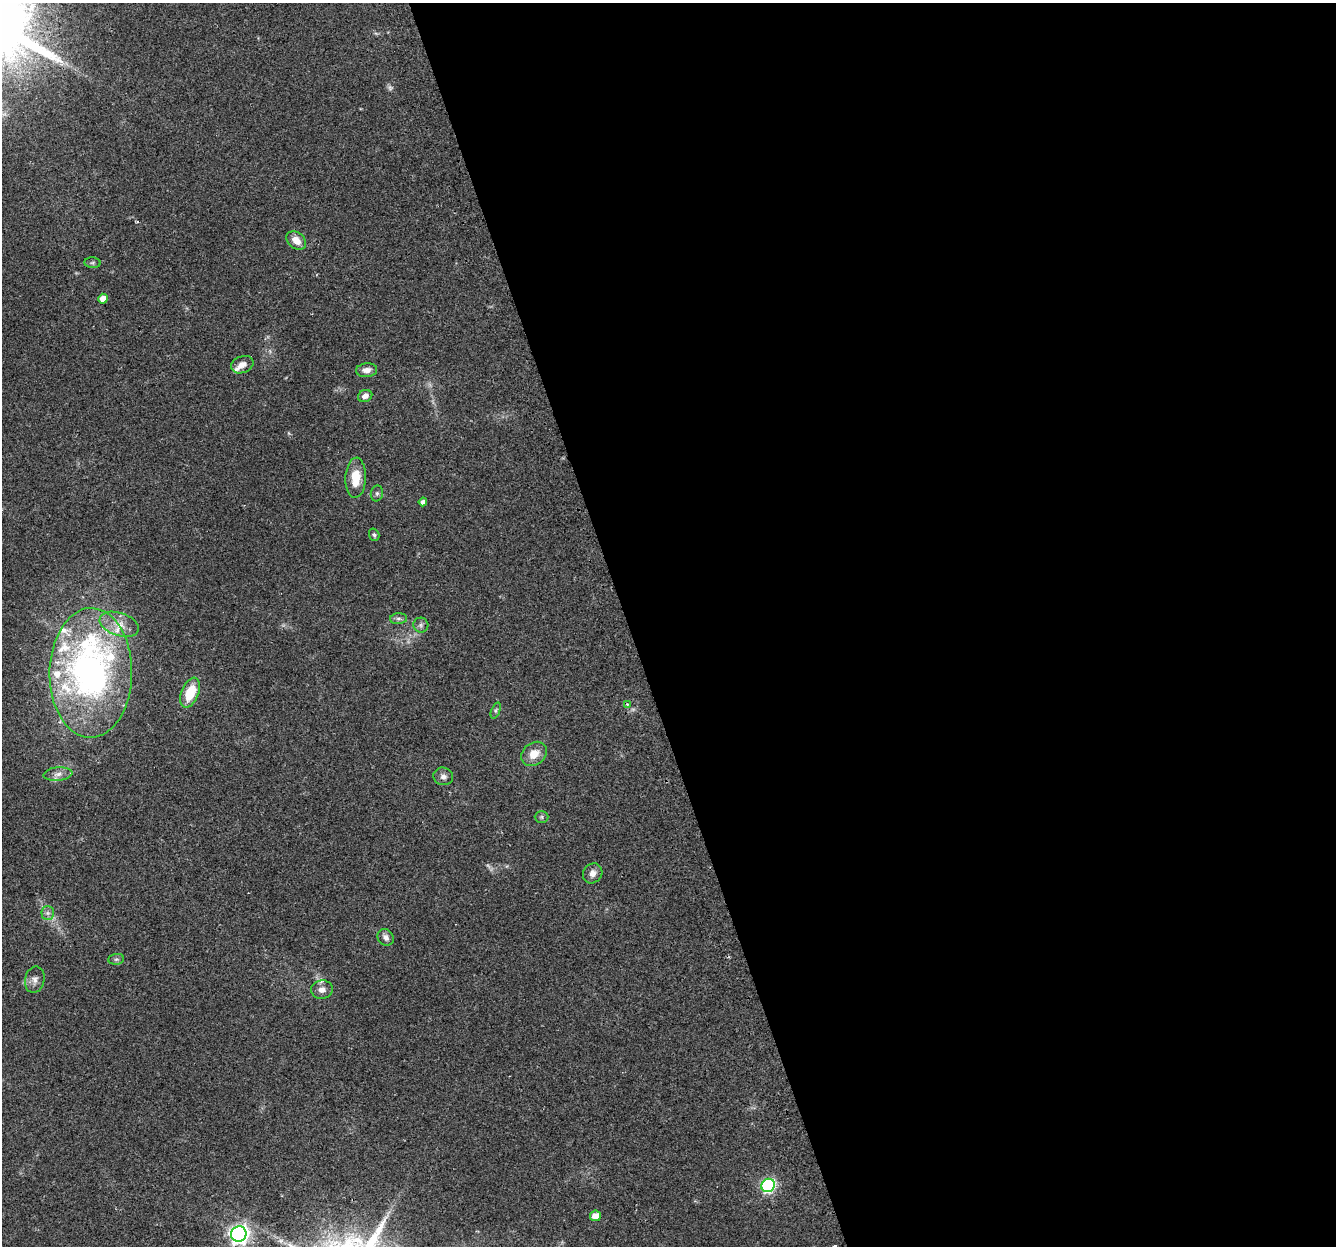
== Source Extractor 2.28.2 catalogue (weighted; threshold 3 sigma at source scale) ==
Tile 8 of 4 x 4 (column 4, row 2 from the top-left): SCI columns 4031-5364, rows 2560-3803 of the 5397 x 5168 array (HDU 1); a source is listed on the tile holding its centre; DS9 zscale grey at full resolution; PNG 1338 x 1248 px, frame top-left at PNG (2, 3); each listed source drawn as its Kron ellipse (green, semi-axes under 4 px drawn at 4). Shown black and unused: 53% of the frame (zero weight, under 2 of 3 exposures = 2% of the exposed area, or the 3 px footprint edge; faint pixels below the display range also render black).
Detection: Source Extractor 2.28.2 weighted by HDU 2 'WHT'; one run over the whole footprint, this tile lists its part. Background 0.0744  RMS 0.0084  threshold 0.0379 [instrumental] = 3 sigma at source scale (4.5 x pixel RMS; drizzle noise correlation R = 1.50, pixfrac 1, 0.0396/0.0396 arcsec/px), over >= 5 px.
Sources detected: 38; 2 too faint to see at this stretch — neither listed nor drawn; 6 inside a brighter listed object's ellipse — not listed separately; the other 30 listed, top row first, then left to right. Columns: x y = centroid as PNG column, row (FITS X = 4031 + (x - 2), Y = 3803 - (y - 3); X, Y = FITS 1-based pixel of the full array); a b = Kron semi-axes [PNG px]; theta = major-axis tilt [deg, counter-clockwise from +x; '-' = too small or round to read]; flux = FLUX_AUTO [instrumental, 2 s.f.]
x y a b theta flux
296 240 11 8 -39 8.6
93 263 8 5 -5 1.4
103 299 5 5 - 6.6
242 365 11 8 21 5.6
367 370 10 7 5 5.1
365 396 7 6 - 4.1
356 478 20 10 88 16
377 493 8 6 76 1.9
423 502 4 4 - 3.2
374 535 6 5 - 1.5
398 619 8 5 5 2.4
119 624 20 11 -18 12
421 625 7 7 - 2.4
91 673 65 41 89 310
190 693 16 8 69 22
627 704 4 3 - 0.99
496 711 8 4 69 1.6
534 754 14 11 38 10
58 774 14 6 5 4.9
443 776 10 9 - 3.7
542 817 7 6 - 1.5
593 873 10 9 - 5.1
48 913 7 6 - 2.8
386 937 9 7 -44 3.6
116 959 8 5 7 1.8
35 980 13 9 77 4.9
322 990 11 9 9 5.2
768 1185 7 6 - 150
595 1216 5 5 - 8
239 1234 8 7 - 370